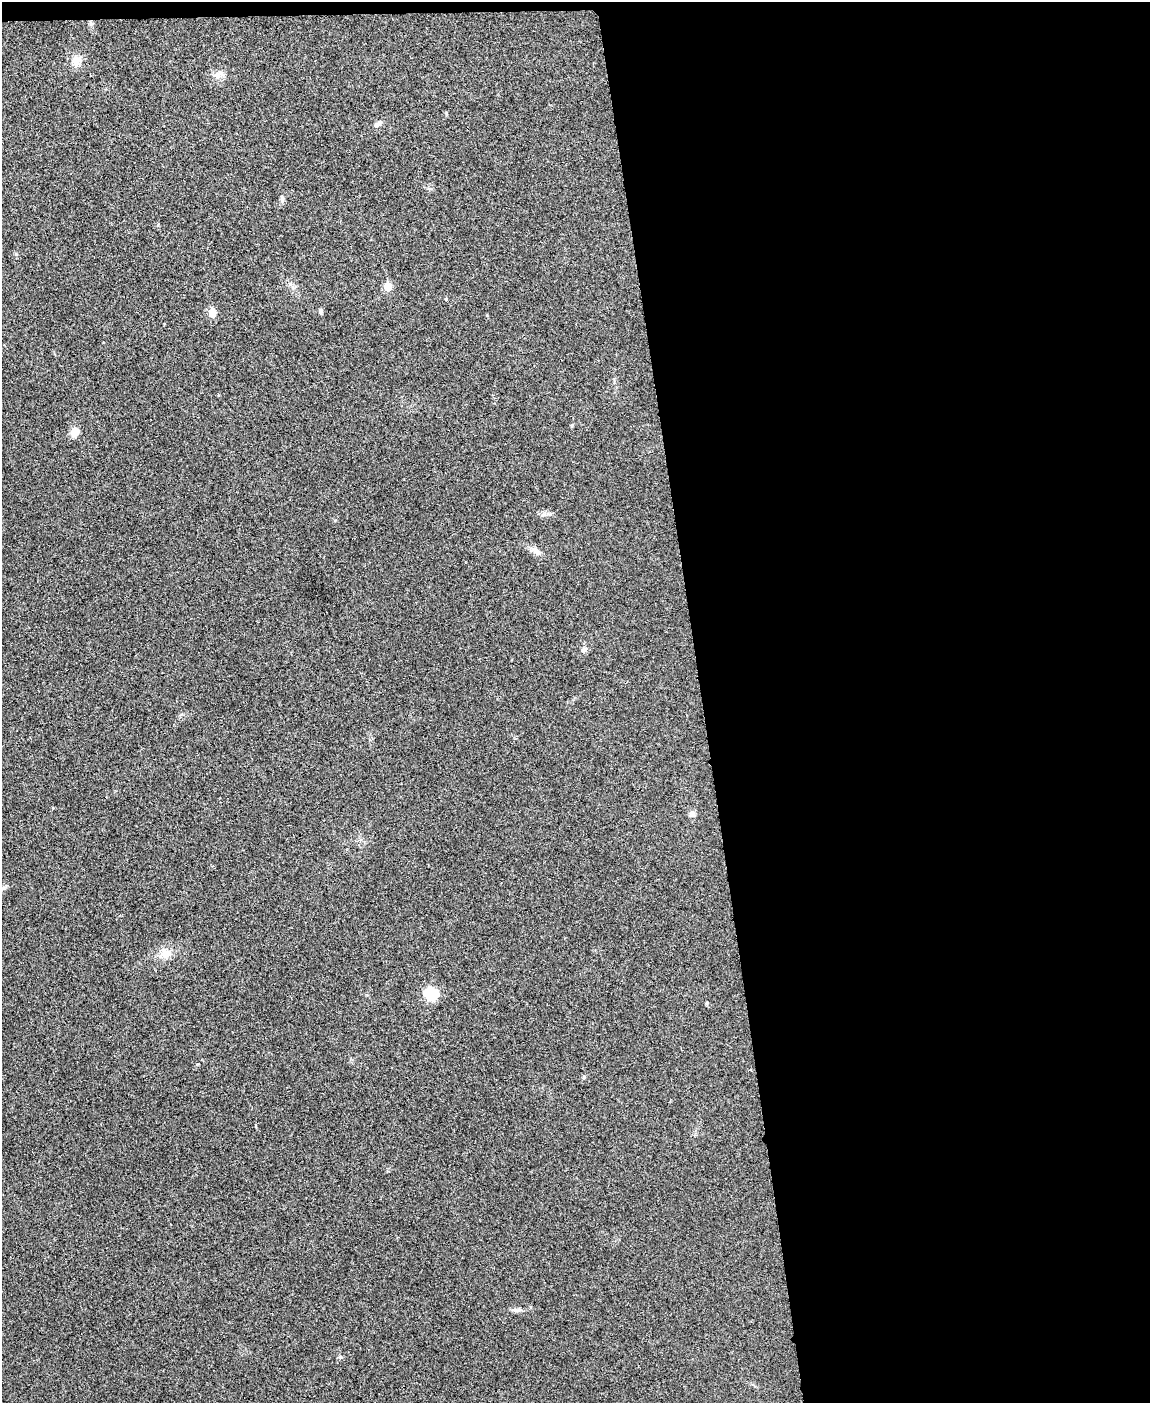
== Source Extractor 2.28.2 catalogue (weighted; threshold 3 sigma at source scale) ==
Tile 4 of 4 x 3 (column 4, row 1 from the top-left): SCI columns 3452-4599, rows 2944-4344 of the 4603 x 4585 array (HDU 1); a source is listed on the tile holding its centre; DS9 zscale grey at full resolution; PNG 1152 x 1405 px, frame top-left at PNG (2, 2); no overlay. Shown black and unused: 40% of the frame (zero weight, under 3 of 4 exposures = <1% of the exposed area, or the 3 px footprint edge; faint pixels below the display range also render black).
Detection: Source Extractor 2.28.2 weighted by HDU 2 'WHT'; one run over the whole footprint, this tile lists its part. Background 0.0333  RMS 0.0062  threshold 0.0278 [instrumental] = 3 sigma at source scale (4.5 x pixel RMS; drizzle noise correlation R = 1.50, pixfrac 1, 0.05/0.05 arcsec/px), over >= 5 px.
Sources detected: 19; all 19 listed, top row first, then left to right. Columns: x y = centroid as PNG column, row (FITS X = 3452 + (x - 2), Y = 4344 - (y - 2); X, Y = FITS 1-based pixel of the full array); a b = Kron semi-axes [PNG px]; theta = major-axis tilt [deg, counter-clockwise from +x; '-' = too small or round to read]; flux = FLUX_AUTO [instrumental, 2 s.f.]
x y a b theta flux
76 61 16 13 64 6.3
219 74 16 9 18 4.7
377 124 13 6 35 2.2
282 198 9 5 -75 1.5
388 286 6 5 - 13
446 299 4 4 - 0.55
320 311 8 4 -89 1.1
212 313 6 5 - 12
75 432 11 9 72 5.3
536 551 18 7 -33 3.9
584 649 7 6 - 2.2
692 813 10 7 62 2.3
2 889 9 3 45 1.2
165 953 14 13 - 7.7
431 994 13 11 -9 22
707 1003 4 4 - 0.75
584 1077 5 4 - 0.78
519 1310 9 4 -8 1.7
340 1357 6 4 -18 0.9
Isophote crosses this tile's border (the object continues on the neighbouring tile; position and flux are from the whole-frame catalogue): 1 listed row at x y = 2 889
Unlisted compact peaks at least as high as the median listed source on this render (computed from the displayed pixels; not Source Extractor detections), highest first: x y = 16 254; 572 425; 550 514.